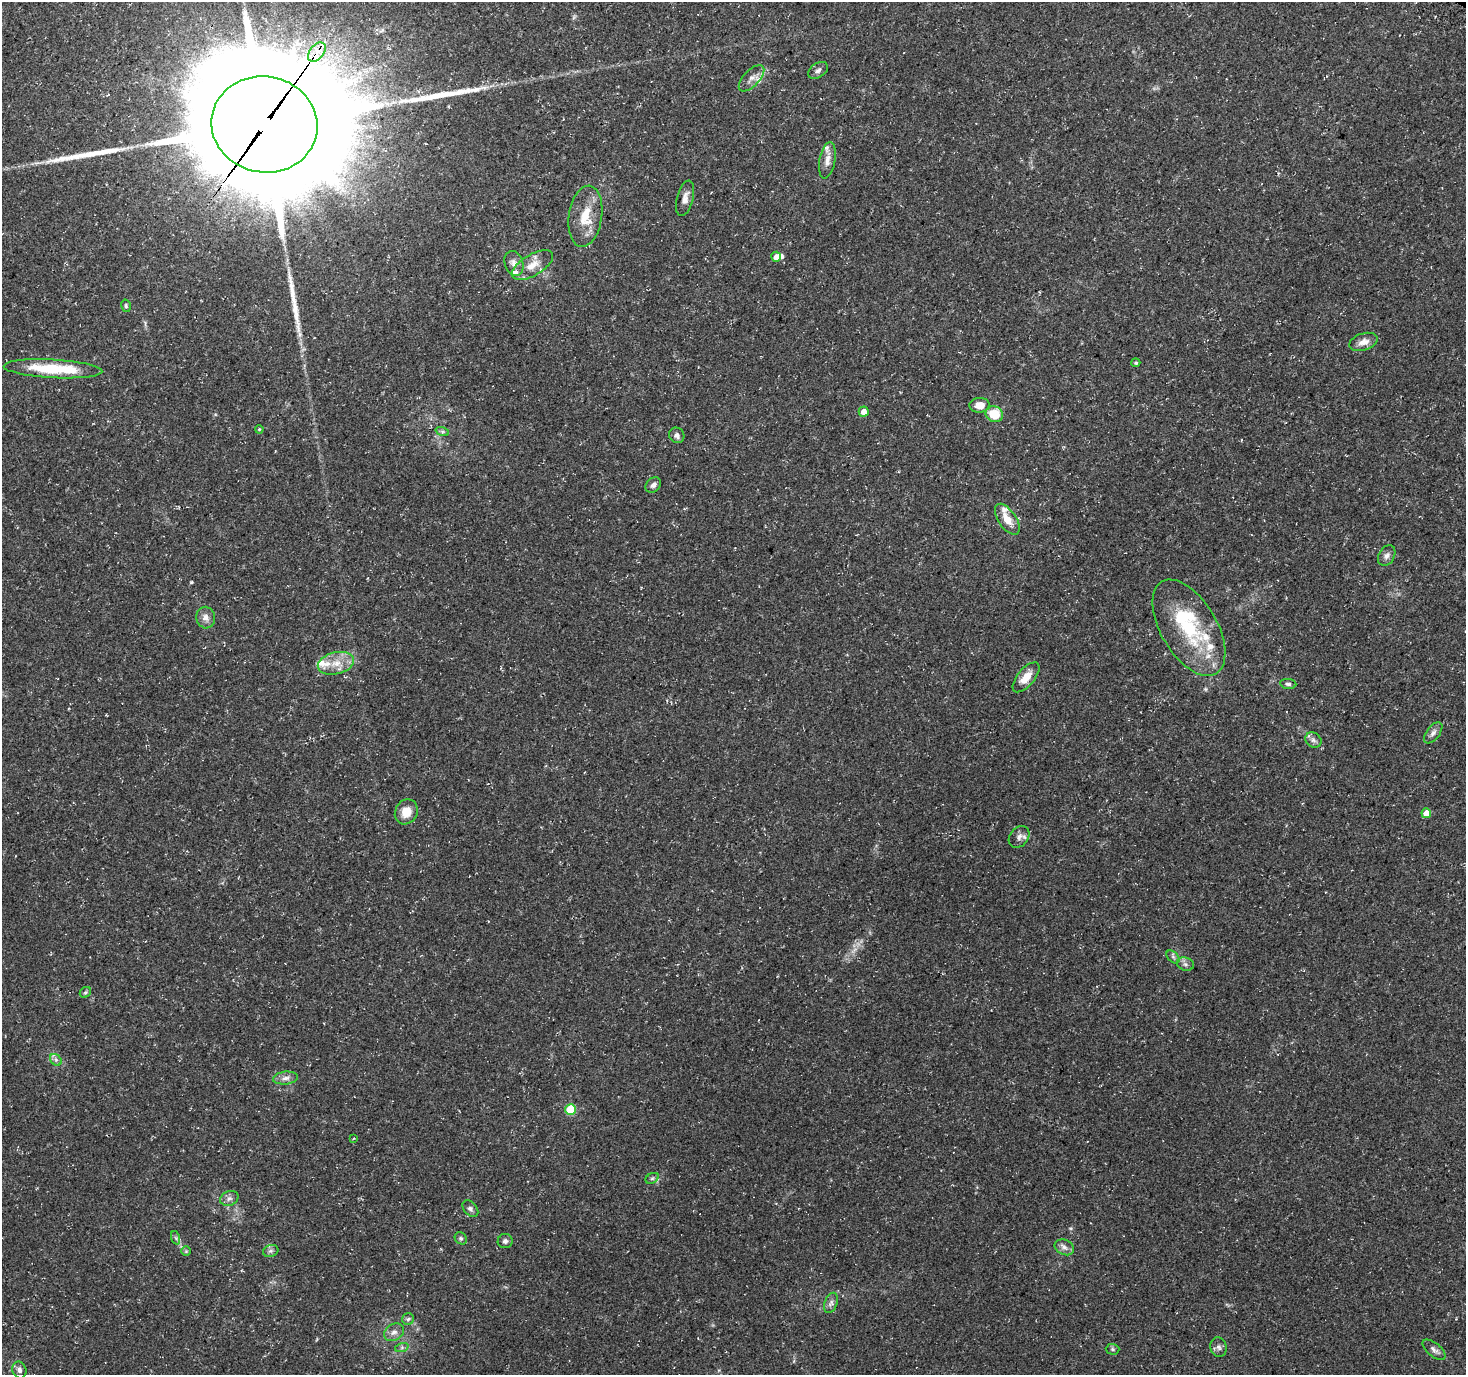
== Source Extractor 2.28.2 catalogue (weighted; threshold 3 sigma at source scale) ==
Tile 10 of 4 x 4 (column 2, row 3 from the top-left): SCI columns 1551-3014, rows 1626-2998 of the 5992 x 6054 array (HDU 1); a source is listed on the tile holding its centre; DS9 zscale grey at full resolution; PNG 1468 x 1377 px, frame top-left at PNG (2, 2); each listed source drawn as its Kron ellipse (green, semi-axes under 4 px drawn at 4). Shown black and unused: <1% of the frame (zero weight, under 3 of 4 exposures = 5% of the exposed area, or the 3 px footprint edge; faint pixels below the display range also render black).
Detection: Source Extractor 2.28.2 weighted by HDU 2 'WHT'; one run over the whole footprint, this tile lists its part. Background 0.0482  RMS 0.004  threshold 0.0178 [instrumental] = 3 sigma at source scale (4.5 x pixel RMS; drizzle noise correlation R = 1.50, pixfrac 1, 0.0396/0.0396 arcsec/px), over >= 5 px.
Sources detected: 72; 1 inside a brighter object's white glare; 1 cosmic-ray / hot-pixel residue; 3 long thin detections or spike segments (spike, bleed or trail) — neither listed nor drawn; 10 inside a brighter listed object's ellipse — not listed separately; the other 57 listed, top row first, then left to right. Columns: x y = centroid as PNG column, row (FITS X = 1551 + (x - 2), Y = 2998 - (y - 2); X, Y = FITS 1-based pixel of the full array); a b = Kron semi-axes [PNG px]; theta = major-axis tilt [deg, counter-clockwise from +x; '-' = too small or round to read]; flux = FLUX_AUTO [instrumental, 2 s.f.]
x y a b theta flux
317 52 11 7 50 5.2
818 70 11 7 34 1.5
751 78 16 8 46 2.7
264 124 53 48 -11 19000
827 160 18 8 79 3.1
685 198 18 8 75 2.9
585 216 31 16 81 10
776 257 5 5 - 3.1
514 263 13 9 -69 2.6
532 265 23 10 31 5.2
126 306 6 4 -76 0.68
1363 342 14 8 18 3.2
1136 363 4 4 - 0.6
53 369 49 9 -3 21
979 405 10 7 2 4.3
864 411 5 5 - 3.3
994 414 9 7 -21 9.9
259 429 4 3 - 0.35
442 431 7 4 -19 0.72
677 435 8 7 - 1.5
653 485 8 6 43 1.5
1007 519 18 9 -56 5.3
1387 556 11 7 59 1.7
206 618 11 9 -79 2.6
1189 628 53 28 -59 32
336 663 18 11 13 6.5
1026 677 18 8 50 5.7
1288 684 8 5 -7 1
1433 733 12 6 52 1.7
1313 740 9 7 -35 1.5
406 812 13 11 60 5.7
1426 813 5 4 - 5.2
1019 837 12 9 50 2.1
1173 957 8 4 -45 0.92
1185 964 9 6 -16 1.3
85 992 6 5 - 0.61
56 1060 7 5 -46 1.1
286 1078 12 6 5 2.1
571 1109 5 5 - 17
353 1138 4 2 - 0.37
652 1178 7 5 29 0.76
229 1198 9 7 24 1.5
470 1209 9 6 -48 1.2
176 1238 7 4 -71 0.69
461 1238 7 5 -44 0.77
505 1241 7 7 - 1.2
1064 1247 10 7 -26 1.9
186 1251 5 5 - 0.53
271 1251 8 6 19 1
831 1303 10 6 70 1.5
408 1319 6 5 - 0.8
394 1332 10 8 32 2.1
402 1347 7 4 19 0.76
1219 1347 10 8 -71 1.5
1112 1349 7 5 -2 0.74
1434 1350 14 6 -40 1.7
19 1370 9 7 -68 1.6
Overlapping masked pixels (flux is a lower limit): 2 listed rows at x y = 317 52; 264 124
Unlisted compact peaks at least as high as the median listed source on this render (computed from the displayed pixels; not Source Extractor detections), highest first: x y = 191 582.